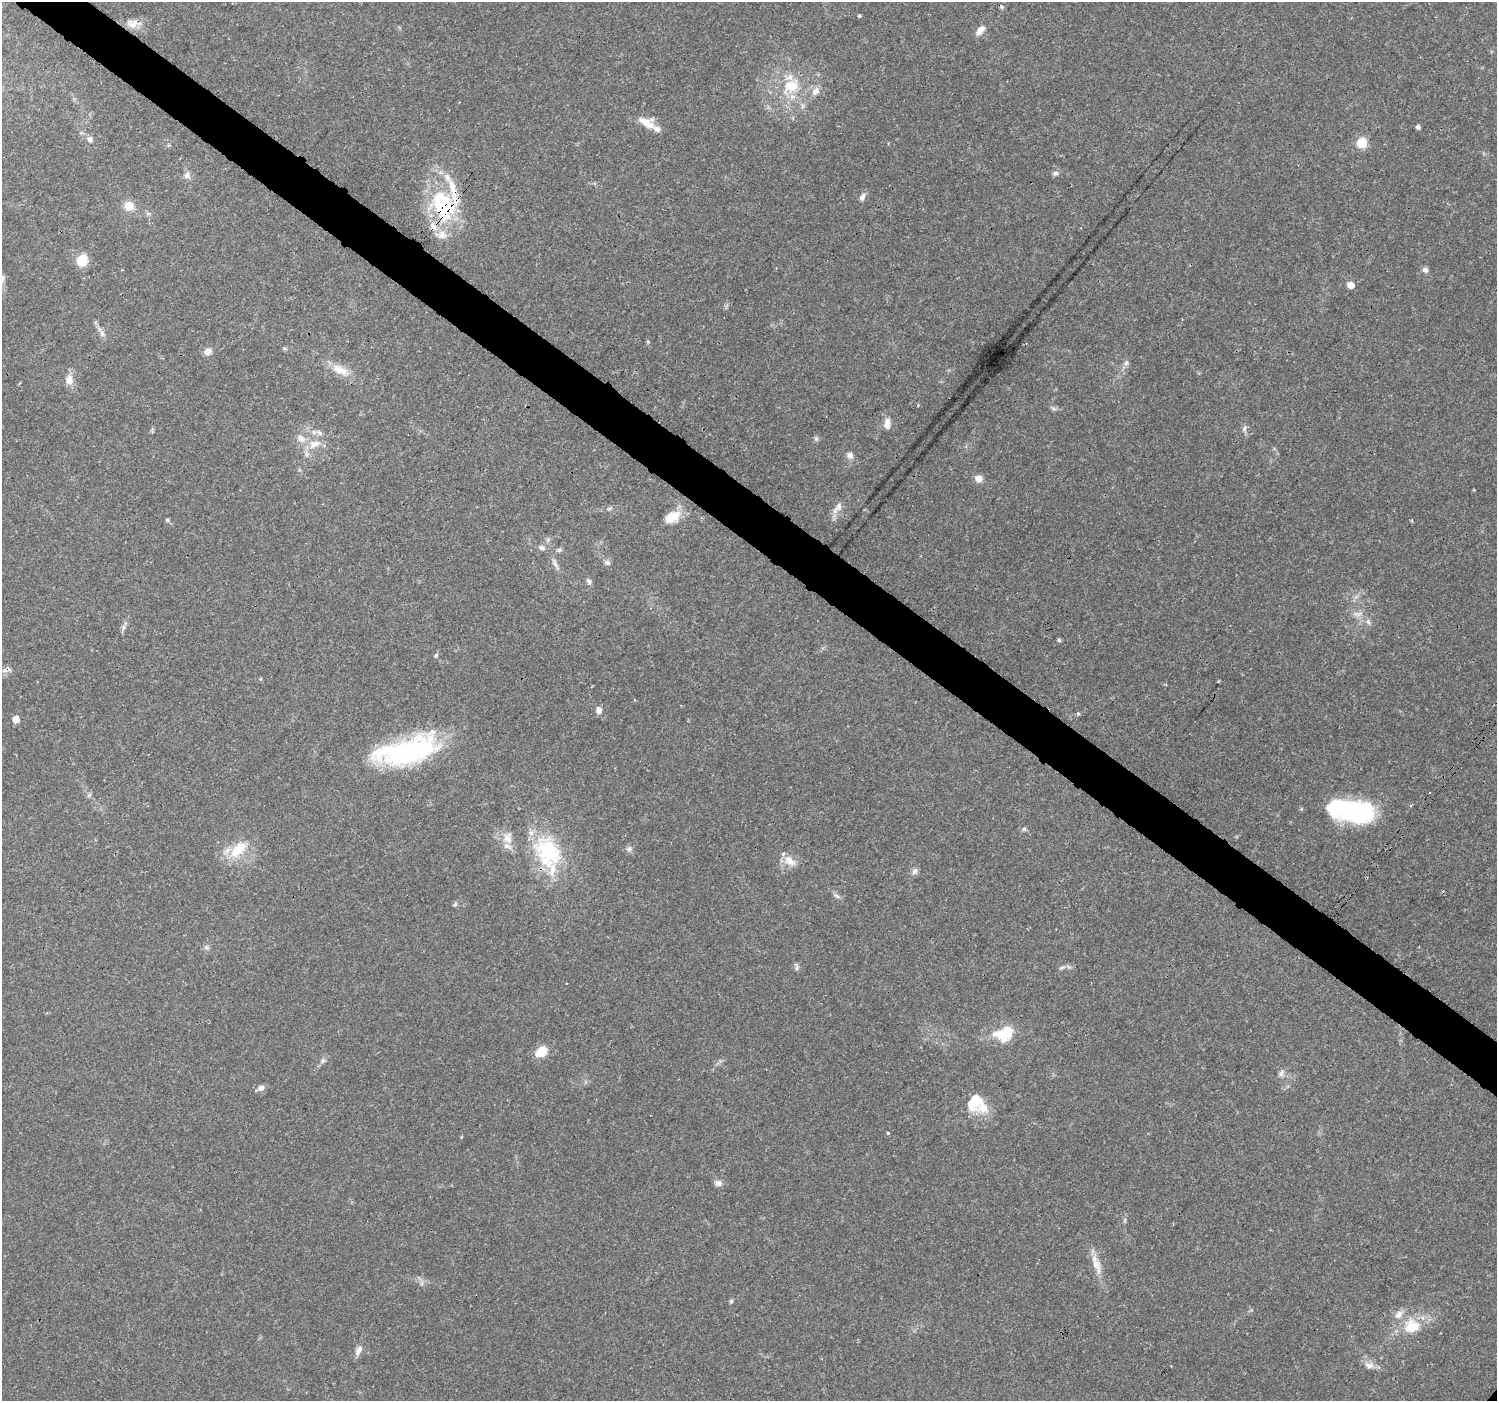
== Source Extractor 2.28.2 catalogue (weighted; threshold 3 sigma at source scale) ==
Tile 11 of 4 x 4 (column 3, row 3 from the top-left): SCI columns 2991-4485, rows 1577-2975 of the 5988 x 6020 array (HDU 1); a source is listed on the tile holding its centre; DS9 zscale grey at full resolution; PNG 1499 x 1403 px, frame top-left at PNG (2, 2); no overlay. Shown black and unused: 4% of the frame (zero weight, under 3 of 4 exposures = <1% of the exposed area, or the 3 px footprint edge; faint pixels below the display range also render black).
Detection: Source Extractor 2.28.2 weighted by HDU 2 'WHT'; one run over the whole footprint, this tile lists its part. Background 0.0621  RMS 0.0028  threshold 0.0124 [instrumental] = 3 sigma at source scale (4.5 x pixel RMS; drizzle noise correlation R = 1.50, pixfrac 1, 0.0396/0.0396 arcsec/px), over >= 5 px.
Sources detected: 93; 2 inside a brighter object's white glare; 2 cosmic-ray / hot-pixel residue — not listed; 9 inside a brighter listed object's ellipse — not listed separately; the other 80 listed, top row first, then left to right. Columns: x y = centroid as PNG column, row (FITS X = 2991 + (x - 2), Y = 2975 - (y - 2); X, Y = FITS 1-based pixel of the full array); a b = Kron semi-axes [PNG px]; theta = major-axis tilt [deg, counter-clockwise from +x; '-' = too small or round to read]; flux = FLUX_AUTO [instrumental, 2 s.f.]
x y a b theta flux
859 16 3 3 - 1.1
132 23 17 11 3 3.1
980 30 15 8 51 1.9
791 86 26 18 26 9.6
815 91 13 9 60 2
646 123 24 10 -33 4
1418 127 4 4 - 0.99
90 139 9 7 -74 1.1
1362 143 6 5 - 19
1055 173 8 5 2 0.79
187 175 9 8 - 1.3
862 197 11 6 67 1.2
444 205 43 34 -62 27
129 206 8 8 - 4.6
82 260 11 11 - 5.4
1425 270 8 7 - 0.95
1351 285 7 6 - 2.4
102 333 10 6 -63 1.1
284 348 6 4 -18 0.37
208 352 9 8 - 1.8
1126 363 8 6 68 0.82
340 370 24 11 -24 4.5
69 380 11 9 -88 2.5
1053 409 9 4 -19 0.6
887 424 15 8 88 2.2
1244 428 9 6 80 0.87
301 438 14 9 -34 2.2
816 438 7 5 -69 0.57
314 444 20 11 20 4.3
850 455 9 8 - 1.2
979 479 9 8 - 2
839 506 14 9 62 2
609 508 7 4 19 0.46
674 516 19 15 50 4.6
167 520 5 4 - 0.43
542 548 10 6 -27 0.95
560 550 7 5 20 0.58
607 563 8 7 - 0.86
555 564 18 5 -65 1.3
589 582 9 6 -67 0.8
1358 614 15 7 4 1.7
1368 622 8 5 -65 0.79
123 627 9 4 82 0.77
1059 640 5 4 - 0.47
436 655 6 5 - 0.47
6 670 15 4 10 0.96
260 679 4 3 - 0.26
598 710 9 7 -88 1.3
1078 714 5 5 - 0.39
16 719 6 5 - 2.8
407 751 71 26 13 43
89 795 7 4 45 0.53
1411 805 5 3 - 0.32
1354 811 46 22 2 36
1024 829 5 5 - 0.54
508 838 17 12 -83 3.2
238 849 30 15 46 7.8
629 849 8 7 - 0.87
547 851 48 31 -74 23
790 861 19 10 -33 3.3
915 871 10 7 57 1
836 896 12 3 -24 0.59
455 904 6 5 - 0.49
207 947 7 4 -45 0.57
796 967 9 5 -87 0.67
1062 967 11 5 29 0.72
1004 1034 20 14 18 9.9
541 1052 12 9 40 5.6
323 1061 7 6 - 0.69
1281 1073 11 6 70 1.1
261 1088 9 7 15 1.3
975 1099 39 12 -47 6.9
888 1133 4 3 - 0.44
718 1183 10 8 -7 1.2
1125 1220 6 4 72 0.42
1096 1263 27 9 -69 3.7
731 1301 5 5 - 0.46
1412 1326 21 17 10 7.9
359 1350 14 7 59 1.7
1369 1365 14 8 -23 2
Overlapping masked pixels (flux is a lower limit): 3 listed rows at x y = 444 205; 6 670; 547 851